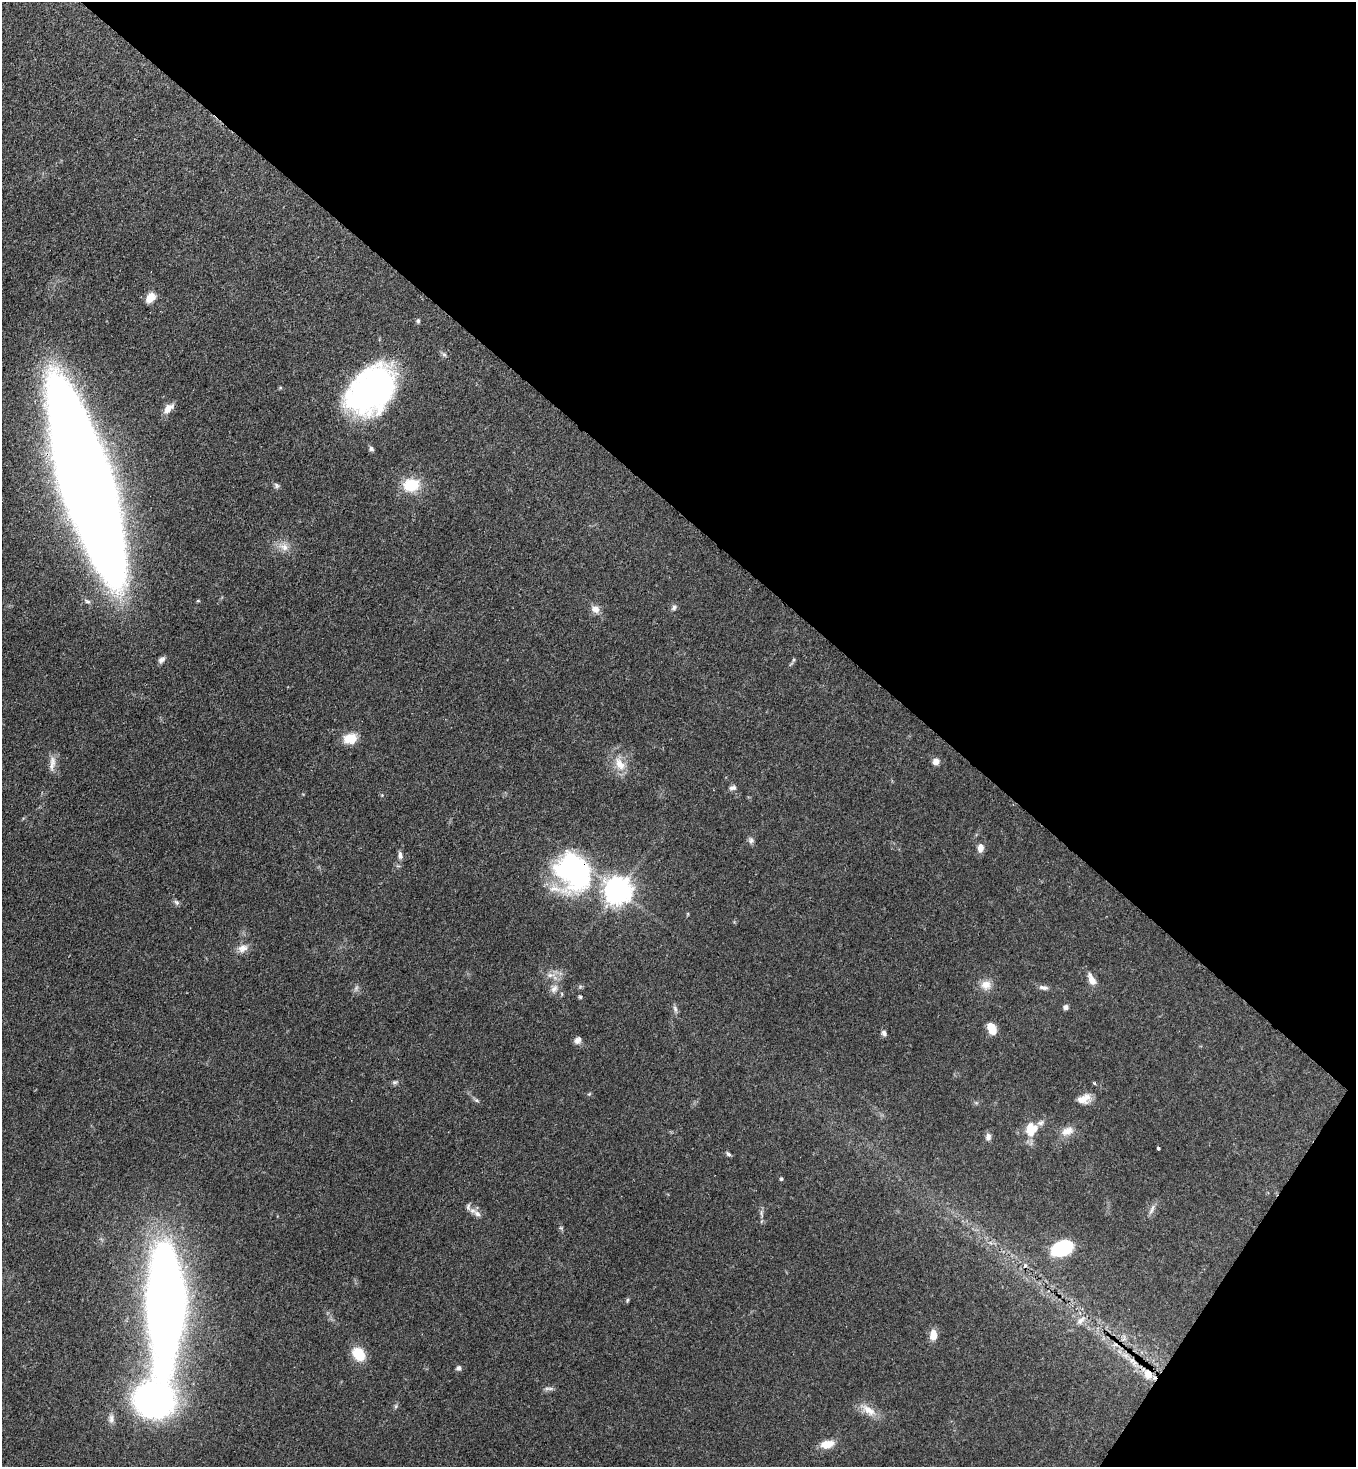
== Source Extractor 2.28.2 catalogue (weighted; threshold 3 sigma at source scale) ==
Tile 8 of 4 x 4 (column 4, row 2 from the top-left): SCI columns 4286-5639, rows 2994-4458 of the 6011 x 5988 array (HDU 1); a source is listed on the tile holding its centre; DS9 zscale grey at full resolution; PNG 1358 x 1469 px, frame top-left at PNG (2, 2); no overlay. Shown black and unused: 38% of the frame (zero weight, under 3 of 4 exposures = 7% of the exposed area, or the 3 px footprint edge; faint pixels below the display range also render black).
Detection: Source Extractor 2.28.2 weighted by HDU 2 'WHT'; one run over the whole footprint, this tile lists its part. Background 0.0833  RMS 0.0039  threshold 0.0174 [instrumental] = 3 sigma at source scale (4.5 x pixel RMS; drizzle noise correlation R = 1.50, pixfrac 1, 0.05/0.05 arcsec/px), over >= 5 px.
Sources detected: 73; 1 cosmic-ray / hot-pixel residue — not listed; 2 inside a brighter listed object's ellipse — not listed separately; the other 70 listed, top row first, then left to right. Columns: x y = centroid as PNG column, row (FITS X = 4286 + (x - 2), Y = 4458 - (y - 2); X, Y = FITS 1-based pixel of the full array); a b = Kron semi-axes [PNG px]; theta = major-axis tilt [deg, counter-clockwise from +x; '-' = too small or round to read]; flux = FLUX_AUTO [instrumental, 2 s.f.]
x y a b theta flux
150 298 13 10 52 3.7
418 321 6 5 - 0.66
444 354 8 5 -52 0.85
371 390 51 35 46 110
168 408 14 8 45 3.2
371 449 7 6 - 0.97
86 483 131 29 -73 1800
276 485 8 6 -51 0.88
411 485 19 14 12 12
284 547 12 9 -23 3.2
674 608 8 6 36 1.1
596 609 10 9 - 2.8
161 660 10 7 38 1.4
793 660 6 4 71 0.52
350 738 14 11 10 7
53 761 21 8 89 3.2
936 761 8 8 - 2.1
620 764 22 12 -61 6.3
732 788 8 6 13 1.3
382 795 4 4 - 0.31
751 840 10 7 -89 1.3
980 848 10 7 86 2.7
400 855 10 6 -82 1.4
573 872 45 39 -51 70
618 890 9 8 - 480
176 902 9 5 -51 0.93
688 914 6 3 -72 0.34
243 948 14 10 20 3
550 975 12 6 0 2.3
1092 979 16 8 -64 3.4
986 985 15 13 1 4
1043 987 14 6 -9 1.6
356 988 8 5 46 0.96
554 989 12 9 55 2.5
580 997 5 4 - 0.68
1066 1007 6 6 - 1.1
675 1009 10 6 -75 1.2
992 1029 12 8 -66 5.7
884 1033 8 6 -54 1.2
578 1040 10 8 59 1.7
394 1082 7 5 -10 0.75
1094 1083 4 3 - 0.45
589 1094 5 4 - 0.45
1084 1099 17 11 18 4.3
476 1100 6 5 - 0.71
1031 1130 20 12 -87 6.8
1067 1131 17 11 20 4
988 1137 9 7 83 1.7
1158 1148 4 3 - 1.6
728 1154 8 5 -38 0.84
781 1179 4 4 - 0.59
468 1207 11 5 84 1.2
1152 1210 16 4 65 1.6
762 1213 13 4 -84 1.3
477 1214 11 8 -27 2
1062 1248 21 14 21 23
627 1300 6 5 - 0.55
166 1304 85 24 90 540
1081 1320 15 7 41 2.2
933 1335 11 8 88 4.3
359 1354 13 10 -52 10
1132 1360 7 6 - 1.2
458 1368 7 6 - 1
1148 1374 15 13 -70 5.1
547 1388 10 4 6 1
153 1400 29 25 -8 160
396 1406 6 4 72 0.63
868 1410 26 10 -35 5.2
111 1418 13 8 -89 2.1
827 1444 14 8 11 5.9
Overlapping masked pixels (flux is a lower limit): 3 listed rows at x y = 86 483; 573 872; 1148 1374